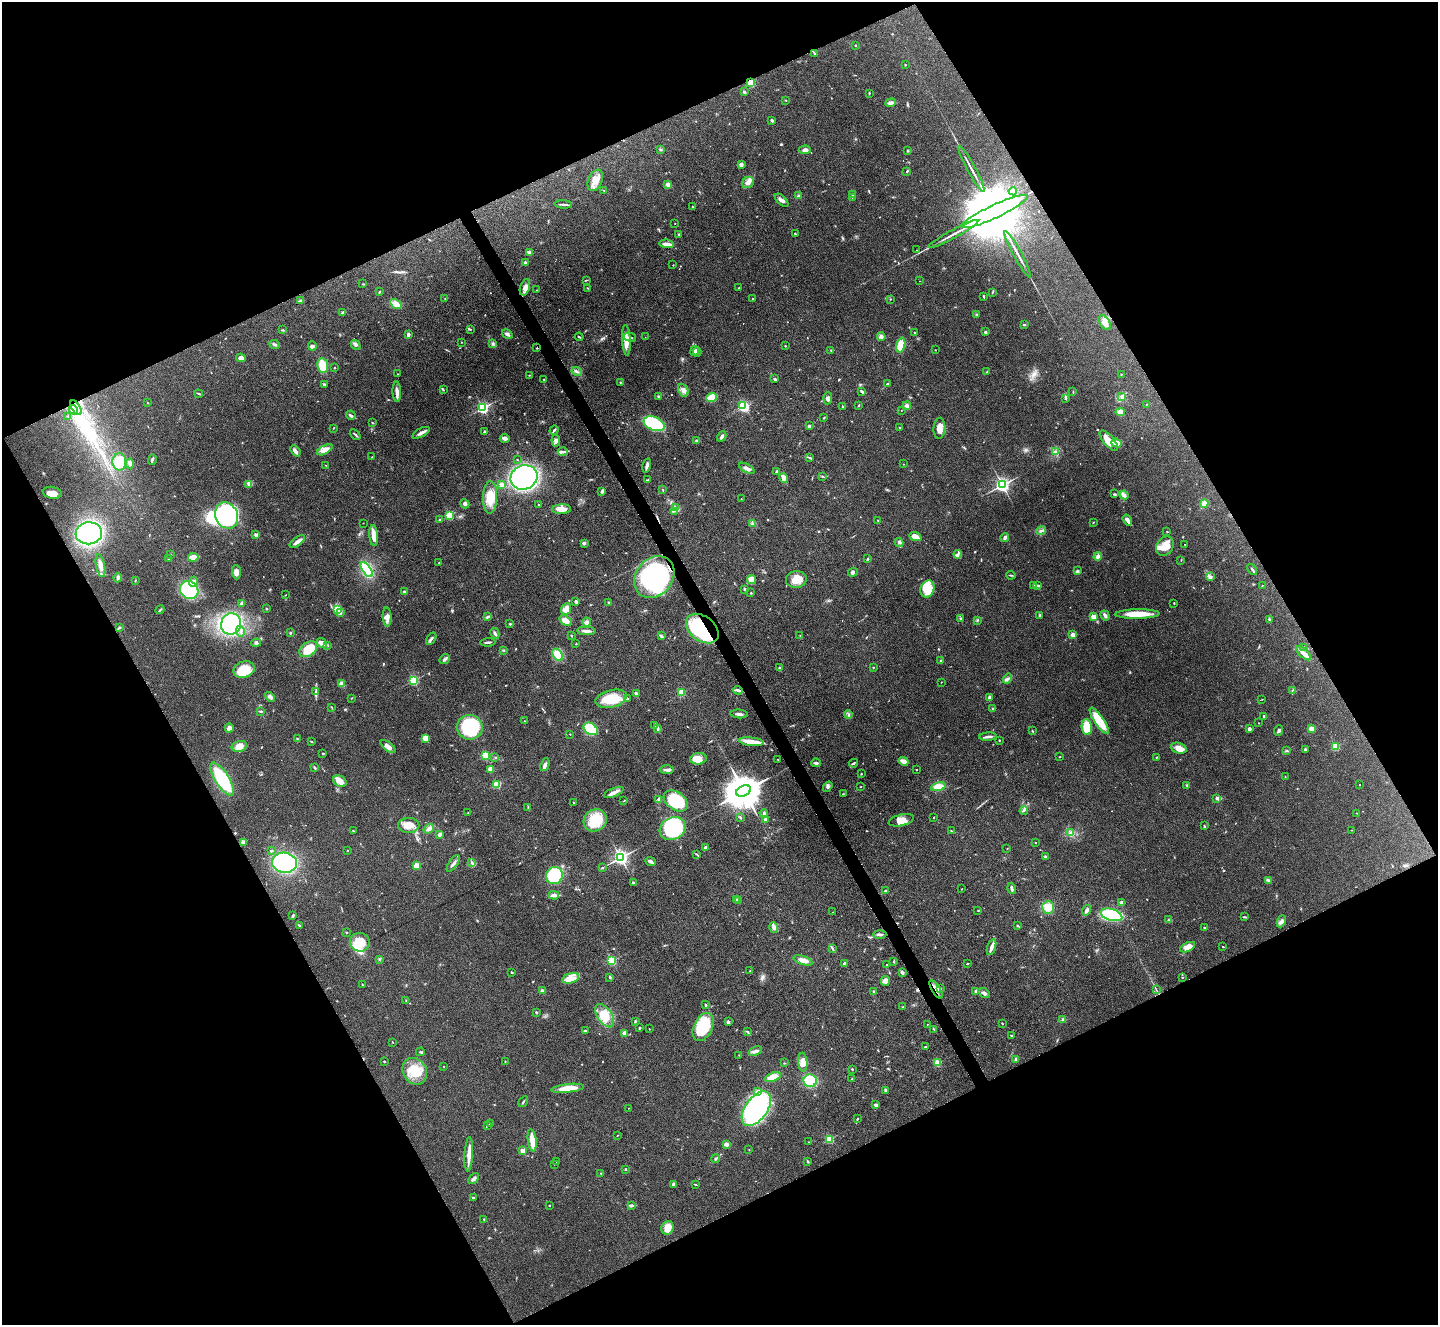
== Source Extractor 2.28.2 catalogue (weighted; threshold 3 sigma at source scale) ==
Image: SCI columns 1-5741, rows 152-5440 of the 5741 x 5729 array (HDU 1 of 3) = the unmasked area's bounding box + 8 px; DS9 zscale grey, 4 x 4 block average (1 PNG px = mean of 4 x 4 image px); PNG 1440 x 1327 px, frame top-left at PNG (2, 2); each listed source drawn as its Kron ellipse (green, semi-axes under 4 px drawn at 4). Shown black and unused: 46% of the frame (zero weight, under 3 of 4 exposures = <1% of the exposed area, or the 3 px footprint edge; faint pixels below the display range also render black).
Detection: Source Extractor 2.28.2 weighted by HDU 2 'WHT'. Background 0.261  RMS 0.009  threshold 0.0407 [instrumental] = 3 sigma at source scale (4.5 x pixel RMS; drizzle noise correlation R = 1.50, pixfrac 1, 0.05/0.05 arcsec/px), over >= 5 px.
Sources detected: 691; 3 too faint to see at this stretch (4 x 4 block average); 7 inside a brighter object's white glare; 6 cosmic-ray / hot-pixel residue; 1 long thin detection or spike segment (spike, bleed or trail) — neither listed nor drawn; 10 coinciding with a brighter row at this scale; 29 inside a brighter listed object's ellipse — not listed separately; of the other 635, all 500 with FLUX_AUTO >= 2.16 (the completeness limit of this list) listed and drawn (135 fainter detections not listed), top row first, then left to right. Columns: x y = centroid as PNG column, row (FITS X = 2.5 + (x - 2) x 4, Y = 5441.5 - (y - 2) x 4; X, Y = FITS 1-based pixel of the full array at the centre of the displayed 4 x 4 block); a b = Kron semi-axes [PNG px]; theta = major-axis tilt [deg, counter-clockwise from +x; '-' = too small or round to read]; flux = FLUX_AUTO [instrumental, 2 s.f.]
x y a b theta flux
855 45 2 2 - 6.4
815 54 3 2 - 3.2
905 65 2 2 - 3.1
751 83 2 2 - 290
744 92 3 2 - 7.9
869 93 2 2 - 4.5
786 100 2 2 - 2.4
891 103 5 3 - 17
772 120 3 2 - 6.8
661 149 2 2 - 4.1
805 150 6 4 4 17
908 151 2 2 - 20
741 164 4 3 - 15
971 169 26 2 -62 31
906 171 2 2 - 2.8
595 180 11 7 66 53
748 182 6 5 - 26
668 185 3 3 - 19
604 190 2 2 - 2.5
1013 191 4 4 - 16
853 194 3 2 - 6.3
798 195 3 2 - 5.9
852 197 2 2 - 3.2
782 200 8 3 -42 22
563 204 8 2 -4 11
693 207 3 2 - 2.8
995 211 36 6 25 130000
675 223 2 2 - 2.4
678 234 3 2 - 3.6
795 234 3 2 - 5.1
953 234 28 2 28 40
667 244 7 2 -7 37
916 250 2 2 - 3.2
530 252 4 2 - 26
1018 254 26 2 -61 31
525 262 3 2 - 8.4
673 265 2 2 - 4.6
586 280 3 2 - 2.6
919 281 2 2 - 2.5
363 284 2 2 - 2.7
525 287 8 4 70 29
588 288 3 2 - 3
739 288 2 2 - 13
537 290 2 2 - 3.8
379 292 3 2 - 3.6
992 292 2 2 - 2.3
983 296 3 2 - 5.1
445 298 2 2 - 2.7
752 298 2 2 - 7.2
890 299 2 2 - 2.4
300 301 3 2 - 5.8
396 304 6 4 -33 62
342 313 2 2 - 3.4
976 315 2 2 - 5.8
1105 323 8 5 -55 40
1024 324 4 2 - 4.8
470 329 2 2 - 4
283 330 3 2 - 5.1
915 332 3 2 - 3.3
985 332 2 2 - 39
408 334 3 2 - 16
507 334 5 4 - 16
579 337 4 2 - 5.4
630 337 6 2 -15 11
645 337 2 2 - 2.2
881 337 4 3 - 17
626 340 15 4 -87 58
461 342 2 2 - 4.6
274 344 5 2 - 10
493 344 3 2 - 5.9
356 345 5 4 - 13
901 345 7 4 75 110
312 346 5 3 - 11
785 346 3 2 - 2.7
537 348 2 2 - 3
831 350 3 2 - 4.7
935 350 2 2 - 2.2
695 351 5 2 - 18
697 352 4 2 - 7.4
241 358 5 3 - 30
323 366 7 5 -82 73
334 368 2 2 - 3.3
577 371 5 2 - 11
987 372 3 2 - 4.4
397 374 2 2 - 3.4
1121 374 2 2 - 2.3
529 375 2 2 - 2.7
544 379 2 2 - 3.7
774 379 2 2 - 26
620 382 3 2 - 4.5
324 384 3 2 - 5.8
887 384 2 2 - 6
443 390 2 2 - 3.9
683 390 7 5 -65 25
862 391 3 2 - 10
397 392 10 3 -88 28
1073 392 2 2 - 2.7
199 394 4 2 - 4.9
658 396 3 2 - 4.5
712 397 5 4 - 100
1122 397 3 2 - 4.3
828 398 6 4 85 13
1066 398 4 2 - 7.1
147 403 2 2 - 2.9
1146 404 2 2 - 2.5
859 405 4 2 - 3.6
743 406 2 2 - 430
842 406 2 2 - 4.4
907 406 4 4 - 14
76 407 8 2 -57 270
483 408 2 2 - 1100
73 410 5 2 - 10
901 410 2 2 - 3.3
1120 412 4 4 - 31
351 415 5 2 - 7.9
68 416 2 2 - 6.5
824 418 3 2 - 3.6
372 423 3 2 - 3.7
654 424 11 6 -21 280
809 426 2 2 - 33
900 427 3 2 - 3.7
333 428 3 2 - 2.6
939 428 10 6 86 44
554 430 4 2 - 9.5
484 431 3 2 - 3.3
421 433 9 3 28 23
355 434 6 2 -42 8.7
722 436 5 3 - 15
505 438 5 3 - 23
696 440 3 2 - 7.4
556 441 6 3 -85 15
1109 441 12 5 -50 88
1117 443 5 4 - 48
325 450 8 4 29 38
295 451 6 3 -51 19
563 452 5 3 - 13
1055 452 3 2 - 6.3
372 457 2 2 - 2.3
810 458 4 2 - 5
152 459 5 2 - 8.8
517 459 2 2 - 2.3
119 462 8 7 - 130
130 463 5 3 - 13
903 464 2 2 - 4.2
326 465 2 2 - 2.2
647 465 7 2 77 23
747 468 8 3 -29 20
777 471 3 2 - 8.5
823 476 4 2 - 4.4
524 477 14 12 22 1200
783 478 5 3 - 25
648 480 3 2 - 4.8
248 484 3 3 - 11
501 484 2 2 - 110
1002 485 2 2 - 1900
662 489 3 2 - 2.6
602 491 3 3 - 7.8
52 493 9 6 -11 46
1115 494 3 3 - 5.2
1124 495 4 3 - 15
490 497 16 7 87 94
741 499 2 2 - 4.9
465 504 5 3 - 11
1204 504 4 4 - 29
538 505 2 2 - 5.2
675 507 4 3 - 12
562 509 9 4 4 42
674 511 3 2 - 5
226 515 13 11 -65 570
449 515 2 2 - 370
439 520 2 2 - 21
878 520 2 2 - 3.2
1127 520 6 3 -55 30
1093 522 2 2 - 2.2
363 523 2 2 - 2.2
752 524 3 2 - 5.1
1041 531 5 2 - 8.5
1167 532 2 2 - 2.6
89 533 13 11 7 830
256 535 2 2 - 55
374 536 10 3 -86 51
915 536 6 3 -22 45
1005 538 4 3 - 14
297 542 9 2 36 33
899 542 4 2 - 7.6
584 543 4 3 - 7.5
1185 544 2 2 - 2.5
1165 546 10 8 56 65
170 554 2 2 - 6
958 554 4 3 - 14
1098 556 4 4 - 20
193 557 5 2 - 76
169 559 2 2 - 4.9
868 559 3 2 - 5.7
1181 560 2 2 - 2.2
439 562 2 2 - 2.4
101 566 11 4 -79 37
1252 569 6 2 -56 8
367 570 8 4 -55 240
1077 571 4 2 - 8.2
236 572 7 4 -89 35
853 572 5 4 - 15
1011 575 5 2 - 5.9
654 577 22 18 50 700
1211 577 4 3 - 8.8
118 578 5 2 - 12
796 579 10 8 7 78
135 580 2 2 - 2.7
751 580 4 4 - 53
193 581 5 4 - 32
1033 585 2 2 - 10
1038 585 2 2 - 17
1262 585 3 2 - 2.2
745 589 2 2 - 8.1
927 589 9 7 69 110
189 590 9 8 - 360
404 591 3 2 - 5.5
751 593 2 2 - 3.9
285 595 3 2 - 2.4
576 601 2 2 - 55
609 602 3 2 - 4.7
242 603 4 3 - 17
1174 603 2 2 - 3.8
266 609 2 2 - 3.1
566 609 6 4 67 34
160 610 4 2 - 6.7
337 610 4 3 - 14
340 613 2 2 - 3.4
1137 614 22 4 1 100
1105 615 5 3 - 18
1039 616 3 2 - 2.8
387 617 10 4 -87 30
487 617 4 2 - 6
1093 617 2 2 - 160
961 619 2 2 - 4.2
1269 619 3 2 - 4.4
977 620 3 2 - 3.6
565 621 7 4 -39 39
587 622 4 2 - 9.7
231 624 11 10 - 590
510 624 2 2 - 11
119 628 3 2 - 4.8
702 629 18 12 -37 560
240 631 6 2 -79 13
586 631 9 2 -2 20
290 633 2 2 - 21
495 633 6 2 -62 12
571 635 2 2 - 3.4
1073 635 2 2 - 110
661 636 4 2 - 11
800 636 2 2 - 2.8
431 639 7 2 58 11
488 642 8 2 3 11
256 643 5 3 - 9.3
322 643 5 4 - 34
576 644 2 2 - 3.6
328 645 3 2 - 3.2
1304 647 2 2 - 11
308 649 10 6 34 140
504 650 2 2 - 3.7
1304 653 9 3 -43 55
558 655 7 4 -56 75
445 659 6 3 39 12
940 660 2 2 - 3
873 667 2 2 - 7.3
780 668 3 2 - 5.9
244 670 11 8 18 120
1008 679 5 2 - 11
413 680 2 2 - 590
941 682 2 2 - 3.2
342 684 2 2 - 160
738 690 5 3 - 17
1292 690 3 2 - 3.5
316 691 2 2 - 3.5
681 693 2 2 - 240
636 694 3 2 - 14
270 697 5 3 - 17
352 698 2 2 - 3.5
989 698 4 3 - 21
611 699 16 8 14 150
627 699 4 2 - 6
1262 699 2 2 - 2.3
332 708 3 2 - 3
993 709 2 2 - 7.9
260 711 2 2 - 3.5
739 714 9 2 -5 17
848 715 4 2 - 6
1264 716 2 2 - 4.9
524 721 2 2 - 2.3
1099 721 15 4 -56 150
1259 723 2 2 - 4
654 726 4 3 - 8.8
470 727 13 12 - 380
1087 727 8 5 -82 100
229 728 4 3 - 26
591 729 8 5 -34 280
657 729 3 2 - 6.2
1249 729 3 3 - 13
1312 729 3 3 - 37
1032 731 3 2 - 3.8
1278 731 5 3 - 11
570 734 2 2 - 2.3
988 737 8 2 4 14
426 738 4 3 - 59
297 739 3 2 - 4.6
999 740 2 2 - 3.9
311 741 2 2 - 11
751 742 12 4 -6 54
239 746 7 5 15 44
388 746 9 3 -38 25
1335 746 2 2 - 330
1179 748 8 5 -17 45
1305 749 3 2 - 8
1287 751 2 2 - 3.9
323 753 2 2 - 14
485 755 2 2 - 310
495 757 2 2 - 2.3
1060 757 2 2 - 2.8
1156 757 3 2 - 3.6
698 759 8 5 7 71
778 759 2 2 - 4.2
904 761 5 2 - 45
816 763 5 2 - 13
853 763 4 2 - 7.1
545 765 7 3 68 19
314 767 4 2 - 5
490 769 3 3 - 40
917 769 2 2 - 3.3
667 770 7 3 1 17
861 774 2 2 - 2.9
1285 776 2 2 - 2.7
222 779 19 7 -57 300
340 781 7 5 -29 42
497 784 2 2 - 320
1360 784 2 2 - 2.2
1186 785 2 2 - 3.2
938 786 7 4 12 54
828 787 5 4 - 13
861 787 2 2 - 2.5
744 791 8 5 24 20000
614 792 10 3 23 37
843 794 2 2 - 2.5
1217 798 2 2 - 35
659 799 3 3 - 9.9
624 801 3 2 - 4
676 801 13 8 -34 270
574 802 2 2 - 3.6
528 807 2 2 - 3.5
1024 810 4 2 - 7.7
468 813 2 2 - 2.8
764 813 4 2 - 8.9
1356 813 2 2 - 2.3
740 817 2 2 - 7.2
934 818 2 2 - 5.4
595 820 12 10 35 180
765 820 3 2 - 13
901 820 13 5 14 48
409 825 10 7 -1 52
1204 826 3 2 - 4.8
429 829 6 4 38 22
673 829 13 11 29 400
1352 830 2 2 - 2.2
353 831 2 2 - 3.5
951 831 2 2 - 3
1071 833 3 2 - 6.1
440 834 4 2 - 19
243 842 2 2 - 120
1035 843 2 2 - 8.6
705 848 3 2 - 9.9
1007 848 2 2 - 2.8
347 850 2 2 - 3
271 851 3 2 - 5.2
696 854 4 2 - 4.7
620 857 2 2 - 1900
1045 857 2 2 - 38
650 861 5 3 - 14
472 862 2 2 - 13
285 863 12 10 -10 570
453 863 10 2 55 16
417 865 2 2 - 160
602 868 3 2 - 4
554 875 9 8 - 360
1269 880 3 2 - 5.6
633 882 2 2 - 19
1012 888 6 2 -74 12
962 889 2 2 - 2.3
885 891 2 2 - 5.9
554 895 5 3 - 13
736 900 2 2 - 6.2
738 901 2 2 - 3
1122 903 3 3 - 18
1048 907 6 6 - 61
978 910 2 2 - 3.1
1086 910 5 2 - 12
833 912 2 2 - 2.2
1111 915 11 5 -17 340
293 916 4 2 - 9
1244 917 4 2 - 5.4
1168 920 2 2 - 2.3
1281 921 6 4 65 17
299 925 3 2 - 4.4
1017 926 2 2 - 4.6
774 927 5 4 - 23
1204 927 2 2 - 3.9
346 932 2 2 - 2.9
880 934 7 2 2 15
360 942 10 9 - 93
991 947 8 3 72 24
1188 947 8 4 28 41
1223 947 2 2 - 2.8
832 949 4 2 - 8.1
379 959 2 2 - 3.9
803 960 10 4 -18 36
612 961 2 2 - 480
894 962 3 2 - 4.4
844 963 3 2 - 4.9
967 963 2 2 - 4
887 965 2 2 - 2.9
750 971 3 2 - 3.8
512 972 4 2 - 3.7
902 972 4 3 - 12
610 977 3 2 - 6.5
1182 977 2 2 - 3.2
571 978 8 5 14 47
885 981 5 4 - 24
363 985 3 2 - 3.4
940 988 3 2 - 3.9
936 989 10 3 -59 27
1156 990 3 2 - 3.2
543 991 2 2 - 88
873 991 2 2 - 3.2
976 991 3 2 - 12
984 993 6 3 -37 12
406 1001 3 2 - 3.9
705 1004 2 2 - 4.4
903 1006 3 2 - 3.2
536 1012 2 2 - 18
605 1016 13 7 -57 88
1062 1019 3 2 - 8.4
635 1021 3 2 - 7.1
728 1021 4 3 - 7.2
927 1024 2 2 - 3.2
1002 1024 3 2 - 3.4
703 1027 15 9 64 240
640 1028 2 2 - 6.8
649 1029 2 2 - 2.9
934 1029 2 2 - 2.5
586 1031 2 2 - 6.9
747 1032 3 2 - 6
624 1033 4 3 - 17
1011 1035 2 2 - 12
392 1042 2 2 - 3.3
925 1047 2 2 - 19
755 1051 7 3 19 17
420 1052 4 2 - 6.4
739 1055 2 2 - 2.2
1016 1059 2 2 - 48
385 1061 3 2 - 4.1
505 1062 2 2 - 2.4
803 1062 9 4 -85 34
784 1063 2 2 - 2.8
937 1063 2 2 - 200
444 1066 2 2 - 5.7
852 1069 2 2 - 4.6
415 1071 14 11 -57 130
773 1077 8 4 20 63
852 1079 2 2 - 3.9
810 1081 6 6 - 180
568 1088 16 4 6 91
885 1090 2 2 - 21
758 1091 2 2 - 27
523 1102 6 2 56 6.1
876 1105 3 3 - 12
629 1108 2 2 - 2.2
756 1109 20 11 54 910
857 1119 3 2 - 3.5
490 1124 2 2 - 3
487 1126 2 2 - 2.8
617 1135 2 2 - 2.2
829 1139 2 2 - 370
532 1140 11 4 -82 82
808 1142 2 2 - 2.6
726 1144 4 3 - 18
523 1150 2 2 - 110
749 1150 2 2 - 2.8
469 1154 17 3 87 50
716 1158 4 2 - 6.3
808 1161 3 2 - 5.4
556 1162 2 2 - 4.2
554 1164 2 2 - 2.6
626 1169 2 2 - 5.8
601 1173 2 2 - 3.2
474 1179 6 3 49 15
674 1184 3 3 - 16
696 1185 3 2 - 4.2
474 1198 4 2 - 7.2
549 1205 2 2 - 13
631 1206 4 3 - 7.9
484 1219 2 2 - 3.6
667 1228 7 6 - 64
Overlapping masked pixels (flux is a lower limit): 6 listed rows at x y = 751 83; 995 211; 537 348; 76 407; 702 629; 936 989
Diffuse or blended objects may show on this block-average render without a row.